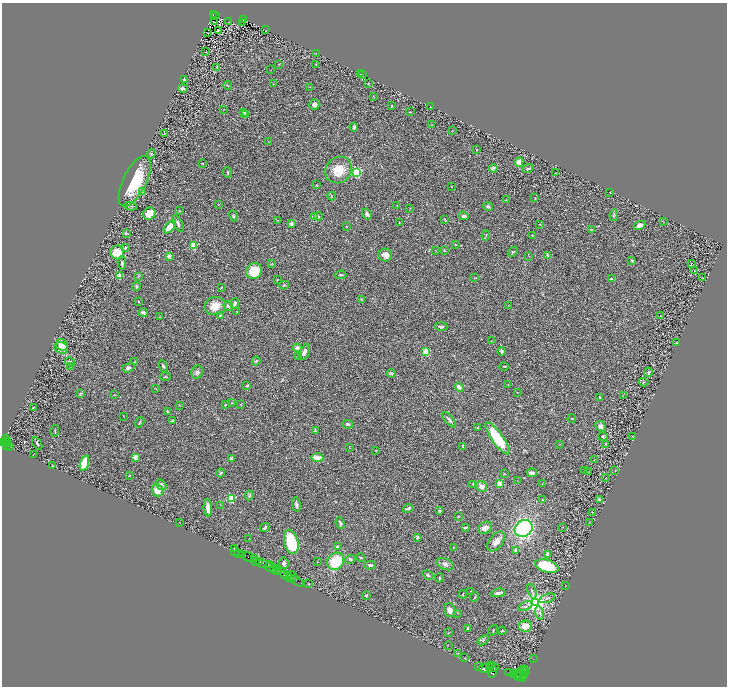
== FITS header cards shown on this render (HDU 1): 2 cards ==
NAXIS1  =                 1449
NAXIS2  =                 1368

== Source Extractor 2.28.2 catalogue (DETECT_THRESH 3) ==
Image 1449 x 1368 px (HDU 1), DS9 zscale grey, zoomed out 1/2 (1 PNG px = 2 x 2 image px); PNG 729 x 688 px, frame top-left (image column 1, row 1367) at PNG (2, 3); each listed source drawn as its Kron ellipse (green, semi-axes under 4 px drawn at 4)
Background 0.541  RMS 0.03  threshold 0.0892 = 3 sigma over >= 5 px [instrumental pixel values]
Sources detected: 335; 37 cannot appear on this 1/2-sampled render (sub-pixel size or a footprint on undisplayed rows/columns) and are neither listed nor drawn; the other 298 listed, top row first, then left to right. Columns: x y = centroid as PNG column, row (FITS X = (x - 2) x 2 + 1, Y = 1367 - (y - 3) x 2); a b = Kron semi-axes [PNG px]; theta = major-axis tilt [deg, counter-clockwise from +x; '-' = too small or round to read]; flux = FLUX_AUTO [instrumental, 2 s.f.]
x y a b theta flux
213 14 3 2 - 54
216 15 2 1 - 4.1
244 20 3 2 - 62
214 22 2 1 - 2.8
229 22 2 1 - 2.3
243 22 3 1 - 3.6
266 30 2 1 - 1.7
218 31 2 2 - 41
208 33 2 1 - 0.62
206 52 2 1 - 37
316 53 2 1 - 1.3
279 64 3 2 - 2.5
316 64 2 2 - 2
216 67 3 2 - 1.8
271 70 2 1 - 1.4
360 74 2 1 - 1.9
363 75 2 2 - 1.7
184 80 4 2 - 5.2
369 83 4 2 - 3.7
273 84 3 2 - 2.1
228 86 4 2 - 4
310 87 2 2 - 1.6
183 88 5 3 - 14
373 96 4 2 - 3
314 104 5 5 - 19
391 106 3 2 - 2.8
430 107 2 1 - 1.4
224 109 2 1 - 1.4
244 112 4 3 - 6
410 112 3 2 - 3.6
245 115 3 3 - 4.5
431 125 3 2 - 3.2
354 127 4 3 - 11
452 131 2 1 - 1.9
165 133 3 2 - 3.1
268 141 2 1 - 2
477 150 2 2 - 3.2
151 154 5 3 - 7.1
519 162 5 4 - 54
203 164 2 2 - 12
493 168 4 3 - 20
528 168 6 3 14 13
338 170 14 12 43 110
227 172 5 2 - 5.2
356 172 3 3 - 880
556 173 3 2 - 2.7
135 181 28 11 64 300
316 185 2 2 - 2.9
451 186 2 2 - 2.7
142 192 3 2 - 4.4
610 192 2 1 - 2.7
332 196 4 2 - 3.7
535 198 2 2 - 3.5
506 199 2 1 - 1.7
218 204 2 2 - 2.1
131 206 6 3 -11 7.5
397 206 2 2 - 2.9
488 206 5 4 - 10
410 209 3 2 - 2.8
179 211 2 2 - 3.1
149 214 6 6 - 71
367 214 6 3 -59 17
614 215 6 3 80 7.7
233 216 5 3 - 9.3
318 216 4 3 - 5.4
464 216 5 3 - 18
315 217 3 3 - 59
445 219 3 3 - 3.2
277 221 3 2 - 1.9
663 221 3 2 - 1.9
399 222 3 2 - 2.3
178 223 9 3 -62 17
292 224 3 3 - 26
540 224 3 2 - 2.6
640 225 6 4 23 25
346 226 2 2 - 3.2
170 227 8 3 48 110
591 230 2 2 - 4.7
126 233 3 2 - 5.8
532 235 2 2 - 2.5
486 236 5 2 - 3.5
193 245 3 3 - 410
455 245 2 2 - 4.3
125 248 3 2 - 9.5
435 250 3 1 - 1.9
444 251 4 2 - 3.4
117 252 7 6 - 140
513 252 6 3 47 6.7
385 255 7 6 - 40
169 256 4 3 - 20
529 256 2 2 - 4.1
548 256 4 3 - 15
632 261 2 2 - 20
122 263 6 3 90 13
691 263 2 1 - 33
272 264 3 2 - 4.7
254 271 8 7 - 140
695 271 2 1 - 4.6
120 275 4 3 - 28
341 275 6 2 3 8.3
139 276 4 3 - 5.2
474 278 2 2 - 2.1
703 278 2 2 - 5.5
612 279 2 2 - 49
277 280 3 2 - 2.6
284 285 5 3 - 5.7
136 287 4 3 - 6.8
221 288 3 2 - 3.6
362 300 4 2 - 5
138 301 2 2 - 8.6
235 303 5 3 - 17
508 305 3 2 - 2.8
215 306 10 9 - 71
228 306 5 3 - 11
143 312 5 3 - 22
237 312 2 2 - 2
661 315 2 1 - 4.1
220 316 3 2 - 5.2
160 317 3 2 - 2.8
441 327 6 3 -4 12
491 341 3 2 - 2.1
677 343 2 2 - 2.6
62 345 6 5 - 46
61 348 7 5 -20 54
297 348 4 4 - 23
502 351 4 3 - 11
304 352 8 4 66 28
426 352 3 3 - 240
299 356 3 2 - 7.1
256 361 4 2 - 5.2
70 362 5 3 - 11
134 362 3 2 - 4.1
71 366 2 2 - 13
163 366 6 3 -63 9.6
504 366 5 2 - 4.7
128 368 6 4 19 21
197 372 7 5 66 17
648 372 5 3 - 7.7
391 373 4 3 - 8.1
165 377 5 2 - 4.4
644 382 4 2 - 5
508 385 2 2 - 2.8
247 386 4 3 - 6.6
459 387 5 3 - 34
156 389 3 2 - 2.2
517 392 2 2 - 2.1
81 394 4 3 - 5.3
114 395 2 2 - 6.3
623 395 3 2 - 2
599 397 2 2 - 12
232 403 3 2 - 2.9
240 404 3 2 - 3
180 405 3 2 - 2.5
225 405 3 2 - 3.5
33 408 3 1 - 4.3
167 411 3 3 - 6.2
124 416 2 2 - 1.7
572 418 4 2 - 3.5
172 420 3 3 - 4.1
449 420 9 3 -48 16
140 422 6 2 58 5.1
348 424 5 4 - 13
600 426 5 4 - 29
478 428 3 2 - 6.4
315 430 4 3 - 6.2
55 431 6 2 78 3.9
632 436 3 1 - 2.2
603 437 5 4 - 8.8
497 438 19 6 -54 240
6 439 5 3 - 470
6 441 3 1 - 440
3 443 4 2 - 960
7 443 3 1 - 120
37 443 7 2 -57 8.7
559 444 2 1 - 2.4
606 444 3 2 - 2.3
7 445 2 2 - 240
9 447 3 2 - 180
349 447 2 2 - 3.8
463 447 3 2 - 14
376 451 3 2 - 3.3
33 454 2 1 - 1.9
135 457 2 2 - 130
317 458 6 3 -1 54
231 459 4 3 - 23
594 460 2 2 - 2.4
84 463 8 4 72 120
53 466 3 2 - 4
584 471 3 2 - 2.1
615 471 3 2 - 2.3
588 472 2 1 - 1.6
221 473 4 3 - 7.4
532 473 5 2 - 25
504 474 3 2 - 2.9
129 476 2 1 - 4.8
606 478 2 1 - 2
517 480 2 2 - 1.4
499 483 2 2 - 160
542 483 2 1 - 3
473 484 3 2 - 4.7
161 485 6 4 -37 20
482 486 6 5 - 31
157 490 6 5 - 59
249 495 5 3 - 7.8
231 498 3 3 - 470
599 499 3 3 - 7
543 500 3 2 - 6
221 505 2 2 - 1.7
296 505 7 3 -79 15
208 508 9 4 -85 51
408 508 5 2 - 16
439 511 3 3 - 8.8
592 512 2 2 - 4.3
459 517 3 3 - 3.5
180 522 2 1 - 12
590 522 2 2 - 1.7
340 523 6 2 -68 11
465 527 4 2 - 6.1
563 527 2 1 - 2.2
265 528 5 2 - 7
485 528 7 5 30 32
524 528 9 8 - 780
417 537 4 3 - 15
249 539 2 1 - 3.2
496 541 11 6 52 38
291 542 12 7 -77 320
337 546 4 2 - 7.2
453 547 2 2 - 4.6
235 548 2 2 - 5.4
515 550 3 3 - 12
234 551 2 1 - 59
238 553 2 2 - 150
548 554 4 2 - 19
242 555 2 1 - 530
248 557 9 4 -26 330
254 558 3 1 - 330
361 558 5 2 - 4.5
350 559 5 4 - 8.1
256 561 2 2 - 560
259 561 3 2 - 390
317 561 2 1 - 2.1
336 561 9 8 - 200
284 563 5 5 - 15
263 564 4 3 - 1400
269 564 3 1 - 410
445 564 9 5 -23 22
370 565 5 3 - 9
547 566 12 6 -16 300
271 568 6 3 -20 1100
275 568 3 2 - 730
278 570 4 3 - 470
276 571 2 1 - 220
284 575 2 1 - 590
287 575 2 2 - 610
428 575 6 3 -33 8.9
292 576 5 1 - 43
289 577 3 2 - 1000
439 578 4 2 - 5.5
296 581 8 1 -33 76
309 584 2 2 - 3.3
566 585 2 1 - 1.5
470 591 2 2 - 2.3
532 591 7 3 -69 9.3
498 593 7 3 9 21
463 594 4 2 - 3.9
366 596 4 3 - 6.6
475 597 5 3 - 5.9
547 598 8 3 19 11
536 602 4 3 - 5000
525 606 7 3 24 12
450 610 7 5 -75 25
458 613 2 2 - 2
540 613 7 4 -75 13
525 626 7 5 4 61
468 628 4 3 - 12
493 630 5 2 - 4.7
502 631 4 2 - 6.2
449 633 3 2 - 3.6
483 640 6 3 38 7.3
448 645 2 1 - 1.4
458 653 3 2 - 6.6
465 658 3 2 - 1.8
533 659 2 1 - 16
491 666 2 2 - 1500
478 667 2 1 - 240
493 667 5 3 - 3400
489 668 3 2 - 2100
485 669 6 4 -12 7300
493 672 6 3 70 4200
509 672 2 1 - 190
521 672 8 3 44 3400
524 672 5 4 - 3600
527 672 3 2 - 870
514 674 3 2 - 2700
516 674 4 3 - 7200
518 676 2 2 - 2500
524 676 3 2 - 1600
523 678 3 2 - 2000
At the frame edge (FLAGS 8, measured only in part): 1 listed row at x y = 3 443
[37 sub-pixel or undisplayed-footprint detections neither listed nor drawn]